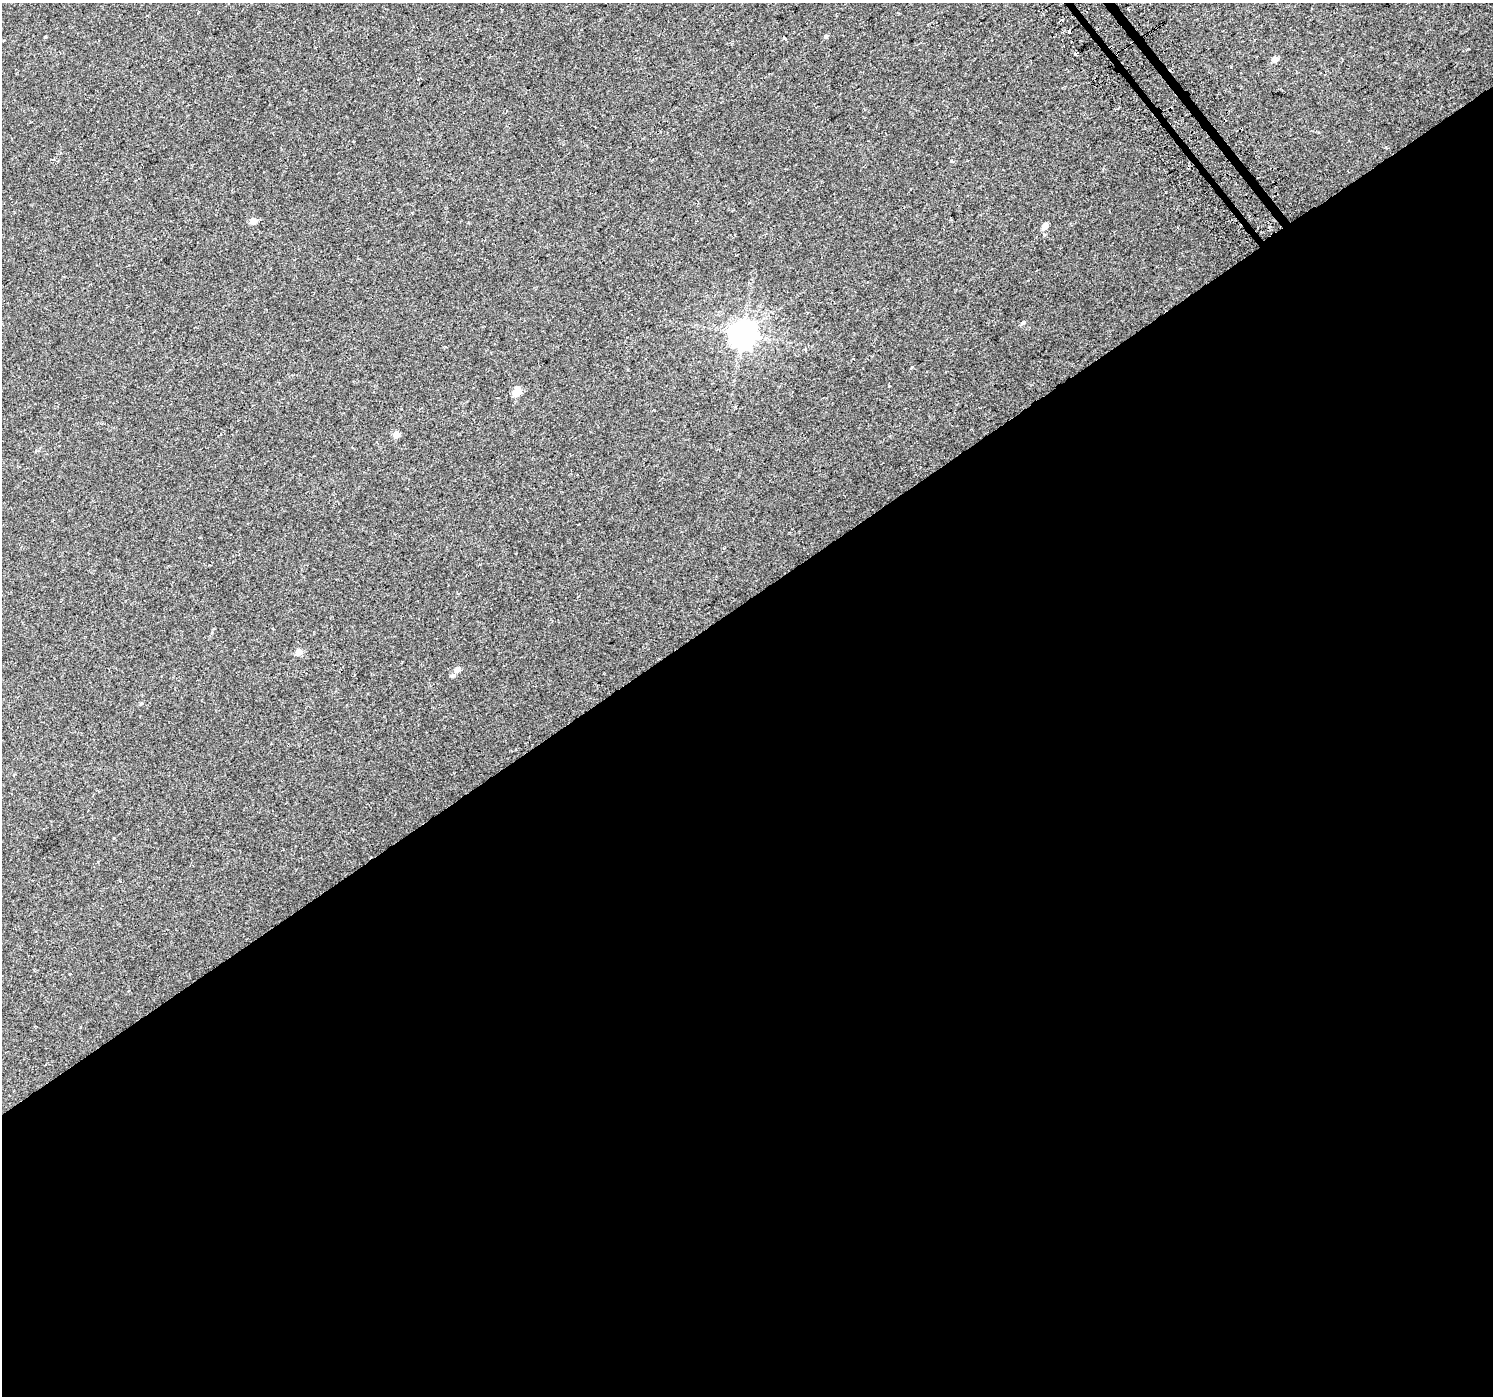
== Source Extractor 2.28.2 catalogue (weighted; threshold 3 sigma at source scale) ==
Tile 15 of 4 x 4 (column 3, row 4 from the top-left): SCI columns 3015-4505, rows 217-1610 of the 6020 x 5942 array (HDU 1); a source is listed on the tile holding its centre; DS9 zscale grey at full resolution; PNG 1495 x 1398 px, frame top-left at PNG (2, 3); no overlay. Shown black and unused: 57% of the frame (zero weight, under 2 of 3 exposures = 2% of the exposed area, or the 3 px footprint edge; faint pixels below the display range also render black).
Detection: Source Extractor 2.28.2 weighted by HDU 2 'WHT'; one run over the whole footprint, this tile lists its part. Background 0.0256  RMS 0.0049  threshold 0.0219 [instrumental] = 3 sigma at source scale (4.5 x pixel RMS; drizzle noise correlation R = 1.50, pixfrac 1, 0.0396/0.0396 arcsec/px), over >= 5 px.
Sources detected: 20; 1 cosmic-ray / hot-pixel residue — not listed; the other 19 listed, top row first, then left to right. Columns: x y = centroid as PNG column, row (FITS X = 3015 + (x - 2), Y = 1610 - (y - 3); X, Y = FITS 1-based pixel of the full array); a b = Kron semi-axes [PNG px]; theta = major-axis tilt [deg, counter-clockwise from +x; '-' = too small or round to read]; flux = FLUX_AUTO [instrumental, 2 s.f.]
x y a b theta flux
1128 9 3 2 - 0.44
1069 31 3 3 - 3.9
826 36 5 4 - 0.92
45 37 4 3 - 0.42
784 37 4 3 - 7.3
1075 54 3 3 - 1.2
1275 59 5 4 - 4
952 161 4 4 - 0.78
253 221 5 5 - 6.1
1045 226 5 4 - 4.9
1023 323 6 4 45 0.99
742 334 8 8 - 570
912 367 4 3 - 0.55
516 393 6 5 - 13
396 434 5 5 - 5.3
299 652 5 5 - 5.5
457 670 6 5 - 2.6
453 676 5 5 - 1.1
141 704 5 4 - 0.61
Unlisted compact peaks at least as high as the median listed source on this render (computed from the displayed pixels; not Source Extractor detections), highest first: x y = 889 386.